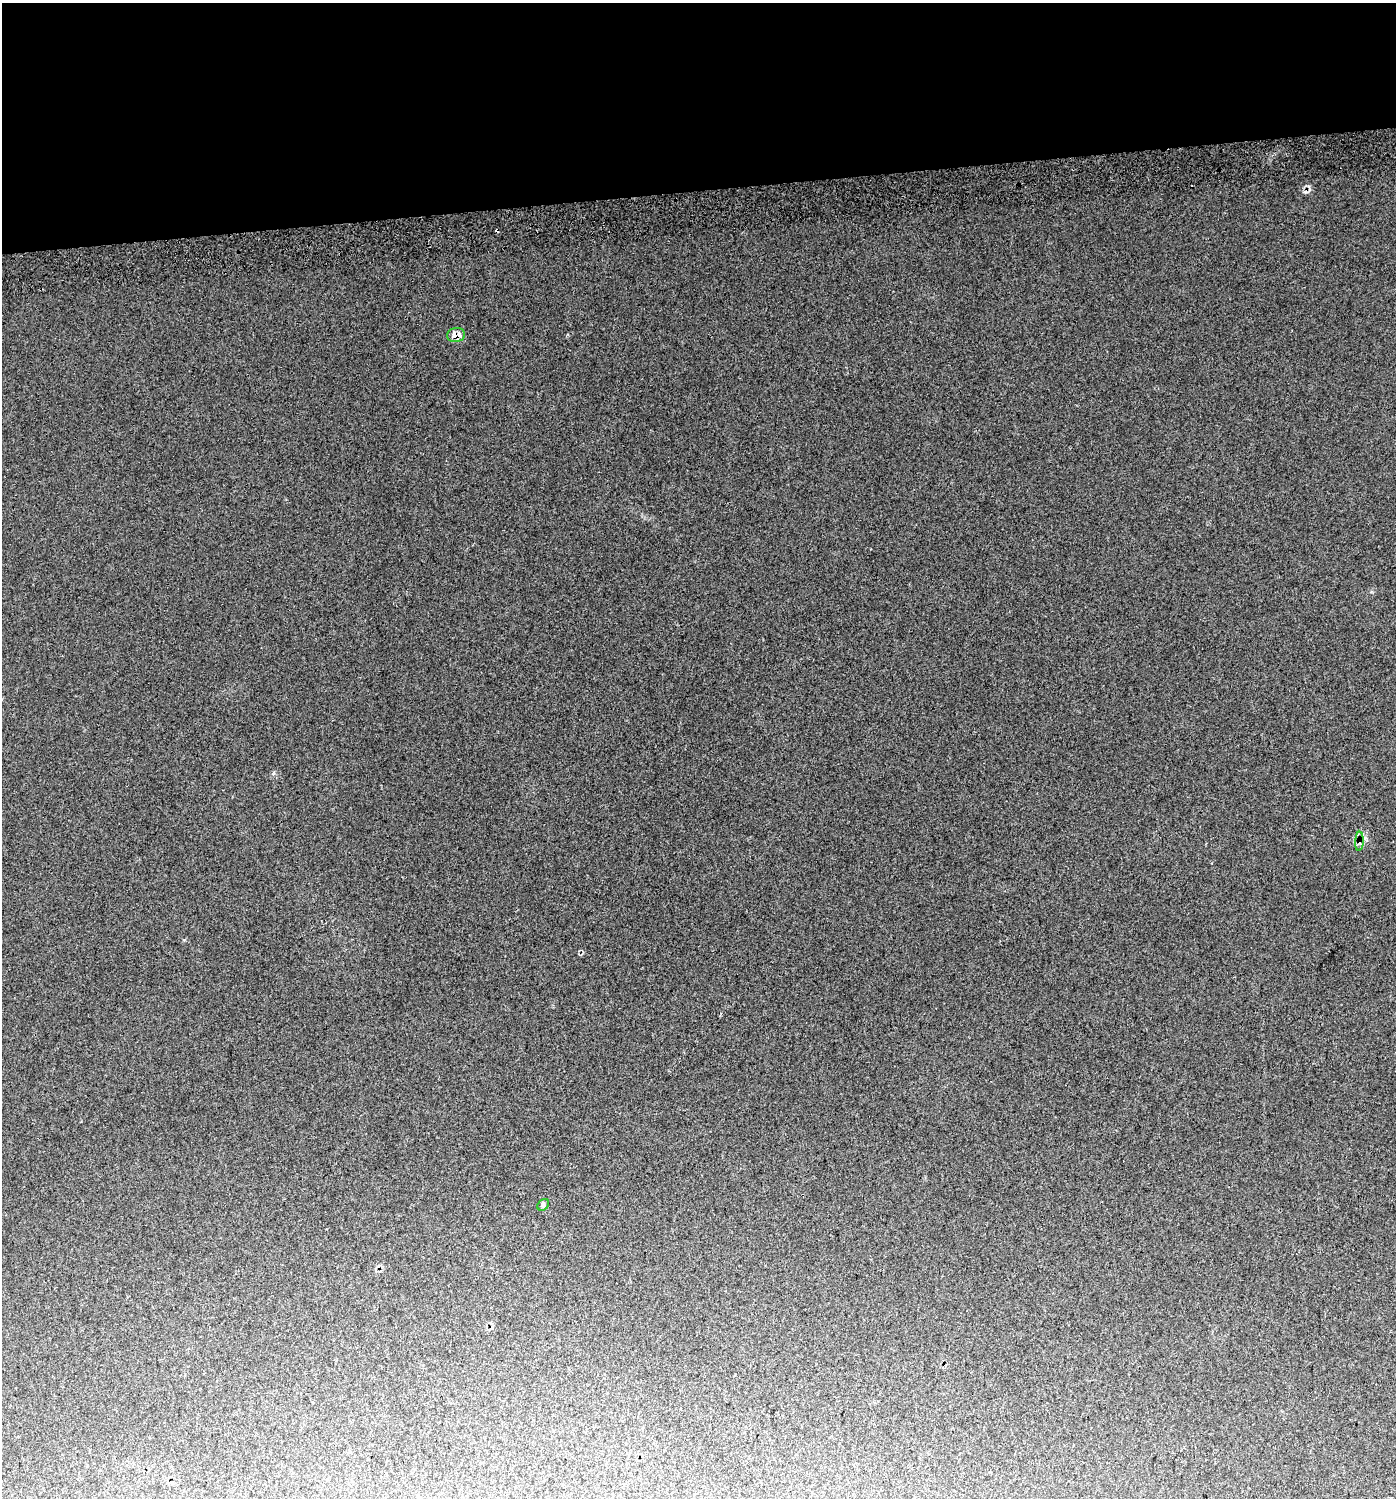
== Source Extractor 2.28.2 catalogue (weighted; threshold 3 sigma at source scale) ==
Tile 2 of 3 x 3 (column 2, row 1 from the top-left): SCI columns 1440-2833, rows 3034-4529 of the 4231 x 4570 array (HDU 1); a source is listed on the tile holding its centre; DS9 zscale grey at full resolution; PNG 1398 x 1500 px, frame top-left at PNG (2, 3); each listed source drawn as its Kron ellipse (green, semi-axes under 4 px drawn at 4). Shown black and unused: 13% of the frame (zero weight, under 2 of 3 exposures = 5% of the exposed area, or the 3 px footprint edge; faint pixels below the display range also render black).
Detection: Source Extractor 2.28.2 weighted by HDU 2 'WHT'; one run over the whole footprint, this tile lists its part. Background 0.034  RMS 0.012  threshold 0.0541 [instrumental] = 3 sigma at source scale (4.5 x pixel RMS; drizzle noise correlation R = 1.50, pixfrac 1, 0.0396/0.0396 arcsec/px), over >= 5 px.
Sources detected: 6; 3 cosmic-ray / hot-pixel residue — neither listed nor drawn; the other 3 listed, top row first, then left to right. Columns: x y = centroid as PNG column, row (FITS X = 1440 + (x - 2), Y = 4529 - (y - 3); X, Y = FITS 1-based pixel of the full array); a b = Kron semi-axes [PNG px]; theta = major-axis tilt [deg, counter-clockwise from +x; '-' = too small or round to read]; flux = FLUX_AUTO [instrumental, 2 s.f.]
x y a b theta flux
456 335 9 7 11 12
1359 841 9 4 87 3.1
543 1205 6 5 - 2.4
Overlapping masked pixels (flux is a lower limit): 2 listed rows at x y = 456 335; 1359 841